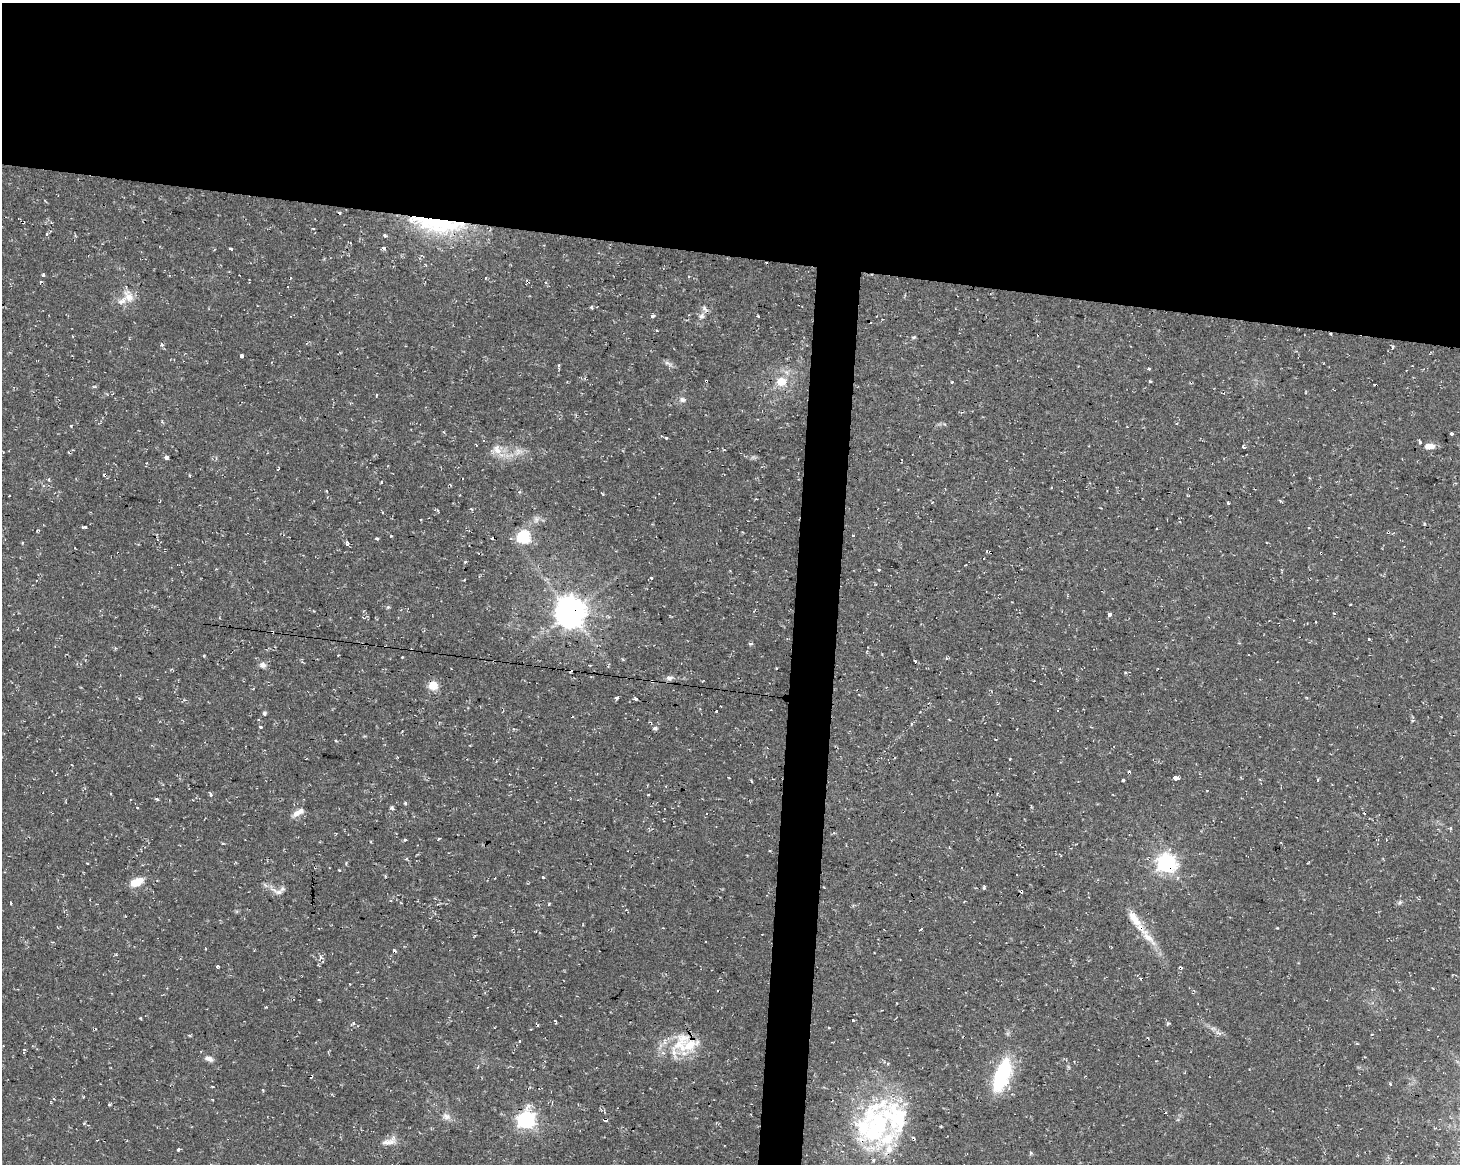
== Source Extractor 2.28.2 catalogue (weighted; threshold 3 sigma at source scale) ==
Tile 2 of 3 x 4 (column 2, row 1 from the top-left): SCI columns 1742-3199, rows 3489-4650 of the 4882 x 4662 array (HDU 1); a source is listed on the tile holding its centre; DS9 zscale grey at full resolution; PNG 1462 x 1166 px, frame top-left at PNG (2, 3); no overlay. Shown black and unused: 24% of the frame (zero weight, under 2 of 3 exposures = <1% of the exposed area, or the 3 px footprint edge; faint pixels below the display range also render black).
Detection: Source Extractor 2.28.2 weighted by HDU 2 'WHT'; one run over the whole footprint, this tile lists its part. Background 0.0261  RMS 0.0038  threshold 0.0172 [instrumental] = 3 sigma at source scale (4.5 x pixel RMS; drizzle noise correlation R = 1.50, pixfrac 1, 0.0396/0.0396 arcsec/px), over >= 5 px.
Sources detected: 181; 34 cosmic-ray / hot-pixel residue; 1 long thin detection or spike segment (spike, bleed or trail) — not listed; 14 inside a brighter listed object's ellipse — not listed separately; the other 132 listed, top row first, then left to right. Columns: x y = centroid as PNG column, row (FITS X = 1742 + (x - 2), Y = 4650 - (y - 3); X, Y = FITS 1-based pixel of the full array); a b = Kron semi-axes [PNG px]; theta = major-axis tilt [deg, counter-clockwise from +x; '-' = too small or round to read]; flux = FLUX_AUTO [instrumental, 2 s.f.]
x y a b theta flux
23 222 3 3 - 0.62
437 223 69 20 -8 41
46 234 5 3 - 0.41
385 235 3 3 - 1.8
384 248 4 3 - 2.6
231 249 3 3 - 0.71
43 275 3 3 - 0.81
239 275 2 2 - 0.25
41 282 4 3 - 0.37
129 297 19 11 -62 4.8
653 316 4 3 - 1.7
701 316 9 7 57 1.7
758 316 4 3 - 0.87
656 331 3 3 - 1.2
914 337 5 4 - 0.53
1392 346 4 3 - 0.76
242 356 4 4 - 1.9
668 363 14 3 -34 1.2
559 365 4 3 - 0.6
1149 368 3 3 - 1.1
706 381 3 3 - 1.3
781 381 8 8 - 7.1
1150 381 3 3 - 0.94
376 395 4 2 - 0.35
682 400 8 7 - 1.3
1452 433 4 3 - 4.5
666 438 4 3 - 0.47
1430 446 12 6 -1 3.2
1243 447 4 3 - 0.69
497 450 15 15 - 5
518 451 11 8 25 2.6
166 457 4 4 - 1.6
902 459 3 2 - 0.48
1309 478 4 2 - 0.29
49 479 5 3 - 0.47
381 482 4 2 - 0.28
450 484 4 3 - 0.5
326 491 3 2 - 0.33
9 496 2 2 - 0.26
1228 503 3 3 - 1.2
472 509 5 3 - 0.35
383 512 3 2 - 0.51
84 527 5 3 - 1.2
1388 532 4 4 - 0.5
391 536 3 2 - 0.31
853 536 3 2 - 0.45
523 537 6 6 - 52
377 539 4 3 - 0.48
22 543 3 3 - 0.4
347 544 4 3 - 3
990 552 6 3 -21 1.9
118 553 3 3 - 3.8
984 558 2 2 - 0.31
879 570 3 3 - 1.1
651 578 3 3 - 1.7
388 607 5 4 - 0.49
570 612 9 9 - 690
1109 614 4 3 - 2.8
1369 639 3 3 - 0.98
750 644 4 3 - 2
338 655 2 2 - 0.27
402 657 3 3 - 0.39
622 659 5 3 - 0.37
915 662 3 3 - 1.5
263 665 9 7 -3 1.7
590 665 3 2 - 0.39
776 668 2 2 - 0.36
669 678 5 5 - 2.1
652 681 4 3 - 0.49
433 685 5 5 - 13
616 698 4 3 - 2.5
636 699 4 3 - 0.76
717 711 3 3 - 1.3
264 713 5 5 - 0.64
1412 721 4 4 - 0.6
911 724 4 3 - 0.45
261 727 3 3 - 1.7
655 728 6 5 - 0.9
1010 759 2 2 - 0.31
1176 778 5 3 - 16
1123 780 3 3 - 5.8
1318 780 3 3 - 1
751 781 4 2 - 0.44
110 794 3 2 - 0.51
210 794 5 3 - 0.51
157 799 5 3 - 0.55
137 808 3 3 - 0.48
392 808 6 4 -80 0.77
298 812 17 7 31 2.8
1450 828 4 3 - 0.63
439 839 3 3 - 0.46
405 840 3 3 - 0.83
770 851 3 2 - 0.37
88 863 3 2 - 0.34
1166 863 7 7 - 190
339 870 3 3 - 0.38
543 877 3 3 - 0.69
136 882 14 8 23 6.1
984 888 5 4 - 0.49
279 892 12 7 12 2
1400 902 6 4 46 0.66
11 903 4 2 - 0.42
549 904 3 3 - 0.51
626 910 3 2 - 0.26
921 929 3 3 - 1.3
1148 937 31 9 -49 7.2
394 951 4 3 - 1.2
218 966 3 3 - 1.5
349 984 3 2 - 0.43
319 1000 4 3 - 0.38
853 1020 3 3 - 0.99
555 1021 4 3 - 0.69
1168 1023 5 3 - 0.49
94 1029 3 3 - 0.5
664 1040 6 4 69 0.77
520 1041 3 2 - 0.55
690 1045 34 17 24 13
24 1052 5 2 - 1.1
209 1059 12 7 -24 1.8
884 1062 5 4 - 0.44
1002 1075 39 16 70 28
311 1076 4 3 - 1.3
1390 1084 3 3 - 0.6
212 1086 3 2 - 0.36
263 1090 4 3 - 0.33
212 1099 4 2 - 0.3
109 1104 3 3 - 0.51
446 1116 11 8 -17 2.1
526 1120 7 7 - 150
605 1120 4 3 - 8.2
878 1125 60 38 71 54
178 1149 3 3 - 1.1
Overlapping masked pixels (flux is a lower limit): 18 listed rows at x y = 23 222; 437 223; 706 381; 1388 532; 990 552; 118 553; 570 612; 652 681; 433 685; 1166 863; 394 951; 94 1029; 690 1045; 1002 1075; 311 1076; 526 1120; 605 1120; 878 1125
Unlisted compact peaks at least as high as the median listed source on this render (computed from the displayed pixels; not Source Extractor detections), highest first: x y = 405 803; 71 426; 591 307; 353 1023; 952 382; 140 1018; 321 957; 161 345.